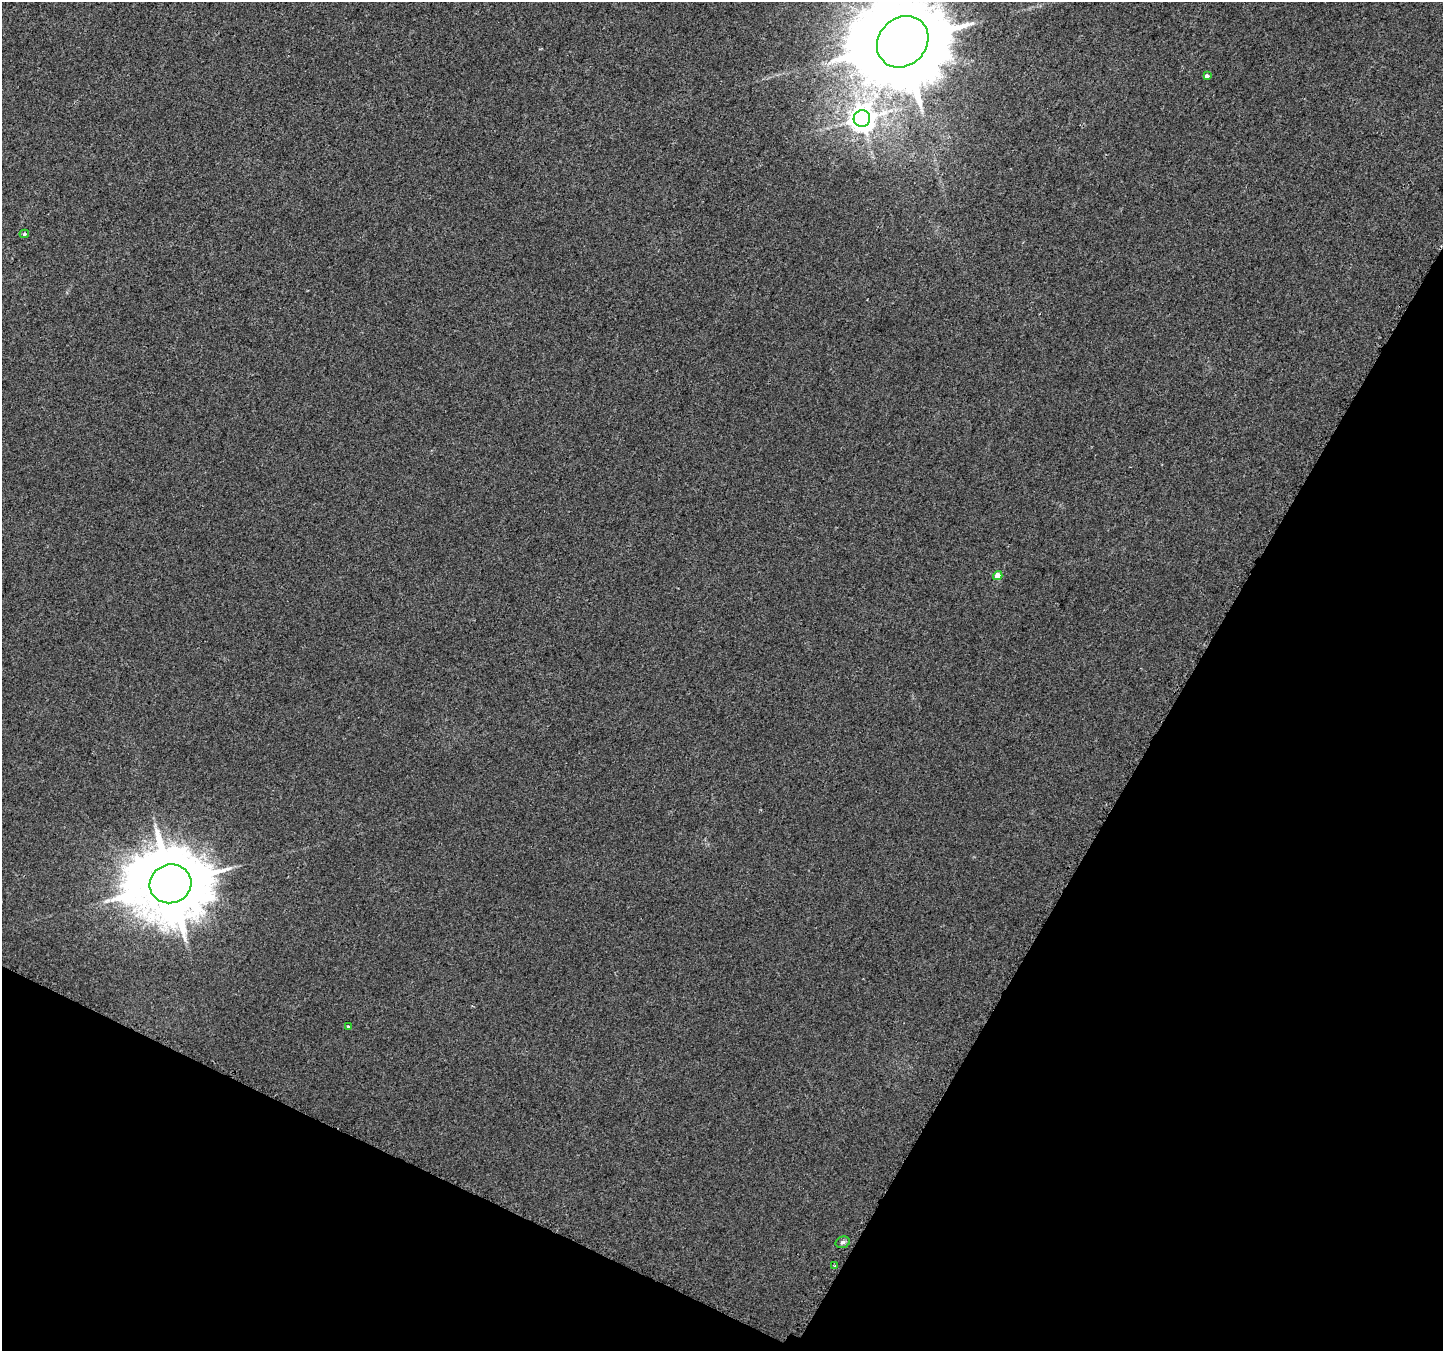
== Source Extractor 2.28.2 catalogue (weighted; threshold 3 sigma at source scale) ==
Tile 15 of 4 x 4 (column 3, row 4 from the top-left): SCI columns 2911-4351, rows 282-1630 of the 5805 x 5898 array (HDU 1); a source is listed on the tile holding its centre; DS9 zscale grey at full resolution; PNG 1445 x 1353 px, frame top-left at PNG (2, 2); each listed source drawn as its Kron ellipse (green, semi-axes under 4 px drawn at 4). Shown black and unused: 26% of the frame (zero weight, under 2 of 3 exposures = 2% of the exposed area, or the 3 px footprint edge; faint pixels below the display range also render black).
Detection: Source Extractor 2.28.2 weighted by HDU 2 'WHT'; one run over the whole footprint, this tile lists its part. Background 0.0116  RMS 0.0068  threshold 0.0304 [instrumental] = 3 sigma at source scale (4.5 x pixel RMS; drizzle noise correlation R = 1.50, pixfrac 1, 0.0396/0.0396 arcsec/px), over >= 5 px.
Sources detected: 9; all 9 listed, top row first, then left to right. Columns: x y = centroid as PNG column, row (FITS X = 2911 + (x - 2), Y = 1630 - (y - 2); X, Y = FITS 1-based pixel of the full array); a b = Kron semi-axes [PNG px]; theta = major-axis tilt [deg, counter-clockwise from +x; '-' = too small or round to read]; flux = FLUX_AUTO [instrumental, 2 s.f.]
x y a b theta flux
903 42 27 23 44 13000
1207 76 3 3 - 2.1
862 119 8 8 - 880
24 234 5 4 - 1.5
998 576 5 4 - 9.4
170 884 21 19 16 7000
348 1027 3 3 - 2.1
843 1242 7 5 16 1.5
835 1266 3 2 - 3
Isophote crosses this tile's border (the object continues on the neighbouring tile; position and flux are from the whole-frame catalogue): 1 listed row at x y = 903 42